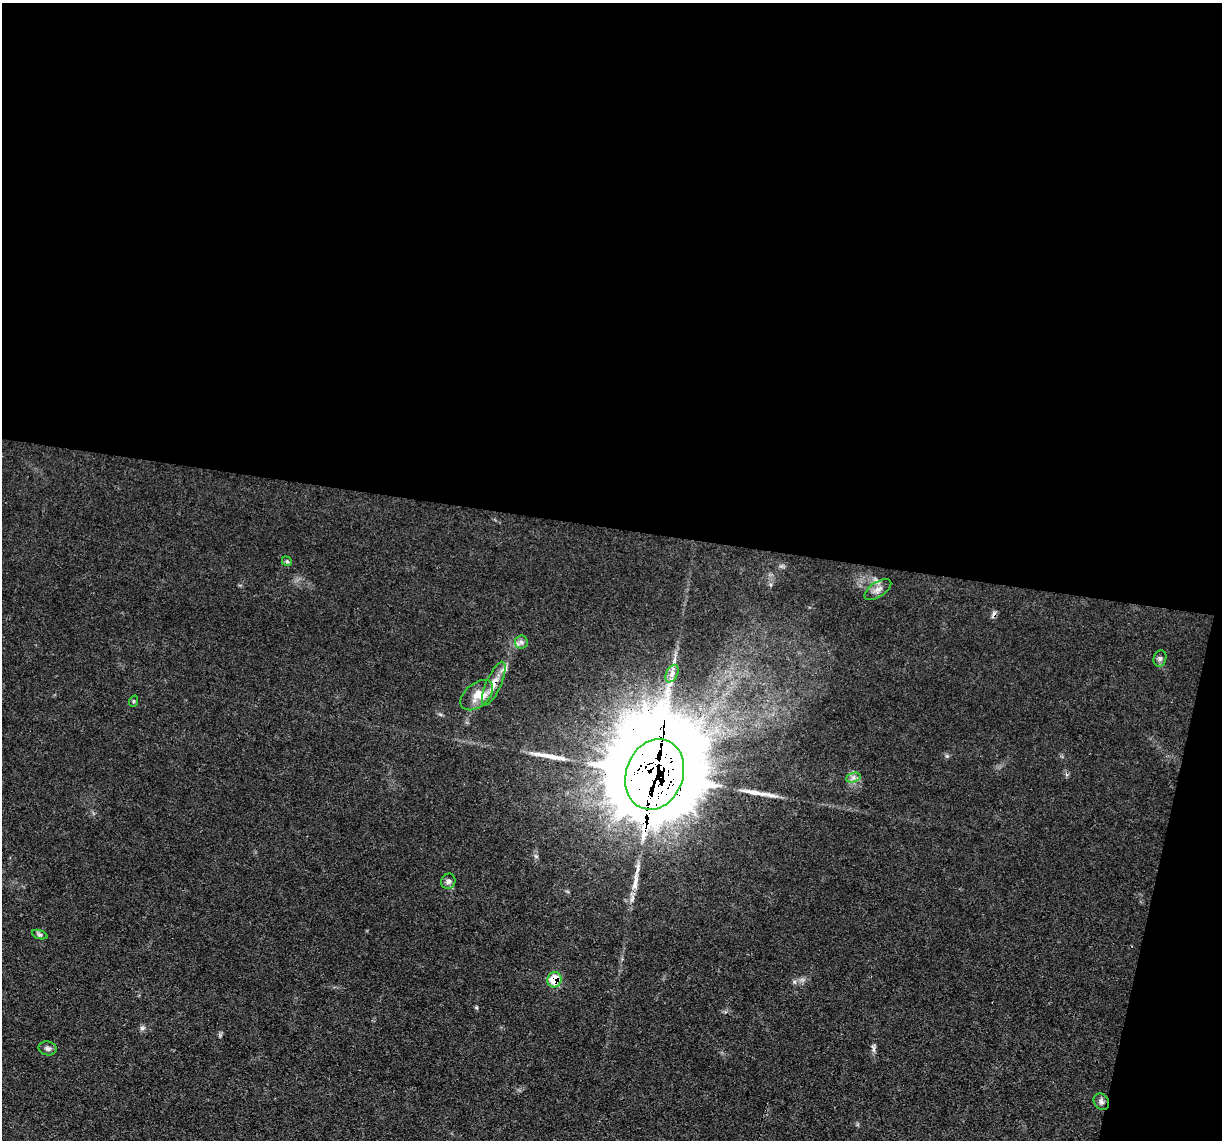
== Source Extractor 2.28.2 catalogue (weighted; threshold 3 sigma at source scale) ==
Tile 4 of 4 x 4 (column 4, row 1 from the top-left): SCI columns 3663-4882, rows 3650-4787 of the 4882 x 4908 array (HDU 1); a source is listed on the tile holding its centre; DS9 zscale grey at full resolution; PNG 1224 x 1142 px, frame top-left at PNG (2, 3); each listed source drawn as its Kron ellipse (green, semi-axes under 4 px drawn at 4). Shown black and unused: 49% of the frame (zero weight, under 3 of 4 exposures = <1% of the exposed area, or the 3 px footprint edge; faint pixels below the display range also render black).
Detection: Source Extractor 2.28.2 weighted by HDU 2 'WHT'; one run over the whole footprint, this tile lists its part. Background 0.012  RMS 0.003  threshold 0.0136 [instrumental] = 3 sigma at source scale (4.5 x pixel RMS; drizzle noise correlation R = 1.50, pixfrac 1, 0.05/0.05 arcsec/px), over >= 5 px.
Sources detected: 23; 1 cosmic-ray / hot-pixel residue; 4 long thin detections or spike segments (spike, bleed or trail) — neither listed nor drawn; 3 inside a brighter listed object's ellipse — not listed separately; the other 15 listed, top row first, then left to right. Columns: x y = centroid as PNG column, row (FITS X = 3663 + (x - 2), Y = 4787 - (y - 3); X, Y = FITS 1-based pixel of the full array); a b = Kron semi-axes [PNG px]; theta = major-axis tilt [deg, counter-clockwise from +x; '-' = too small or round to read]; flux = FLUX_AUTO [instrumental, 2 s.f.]
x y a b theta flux
287 561 5 4 - 0.43
878 589 15 7 33 1.8
521 642 7 6 - 0.97
1160 658 8 6 75 0.79
672 674 9 5 64 1.3
494 684 24 7 66 3.5
477 695 19 11 40 3.7
134 701 6 3 71 0.35
655 774 36 28 70 8100
853 778 7 4 19 0.88
448 881 8 7 - 0.98
40 935 8 3 -18 0.56
554 980 7 7 - 7.3
48 1048 9 7 -11 0.96
1101 1102 9 7 -54 0.98
Overlapping masked pixels (flux is a lower limit): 3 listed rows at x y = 494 684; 655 774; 554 980
Unlisted compact peaks at least as high as the median listed source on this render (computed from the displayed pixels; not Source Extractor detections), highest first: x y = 142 1028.